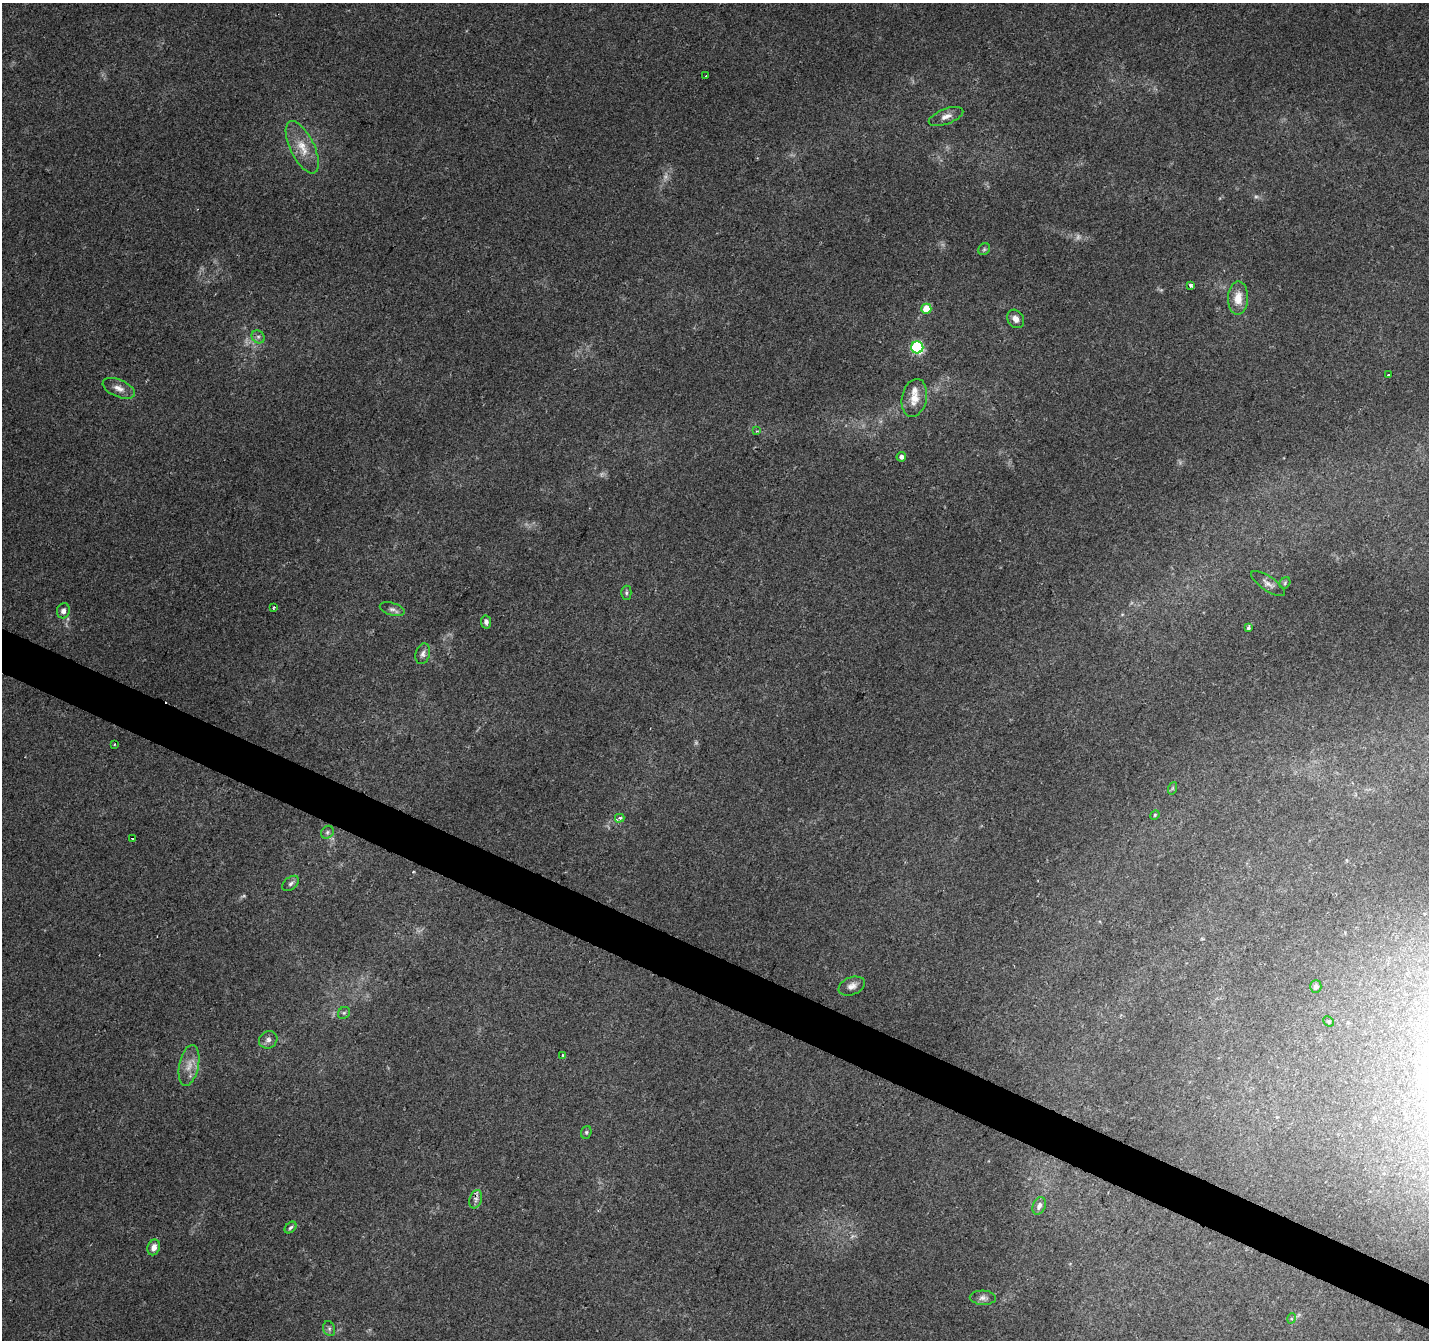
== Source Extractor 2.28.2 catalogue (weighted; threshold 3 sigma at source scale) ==
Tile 6 of 4 x 4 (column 2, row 2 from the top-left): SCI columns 1429-2855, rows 2881-4218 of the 5720 x 5825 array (HDU 1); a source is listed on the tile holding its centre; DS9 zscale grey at full resolution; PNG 1431 x 1342 px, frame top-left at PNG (2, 3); each listed source drawn as its Kron ellipse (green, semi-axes under 4 px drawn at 4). Shown black and unused: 3% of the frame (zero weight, under 2 of 3 exposures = <1% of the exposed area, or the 3 px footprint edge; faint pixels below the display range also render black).
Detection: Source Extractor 2.28.2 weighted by HDU 2 'WHT'; one run over the whole footprint, this tile lists its part. Background 0.0704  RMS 0.0063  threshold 0.0286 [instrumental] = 3 sigma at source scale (4.5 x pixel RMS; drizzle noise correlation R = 1.50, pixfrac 1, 0.0396/0.0396 arcsec/px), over >= 5 px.
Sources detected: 54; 7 too faint to see at this stretch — neither listed nor drawn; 1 inside a brighter listed object's ellipse — not listed separately; the other 46 listed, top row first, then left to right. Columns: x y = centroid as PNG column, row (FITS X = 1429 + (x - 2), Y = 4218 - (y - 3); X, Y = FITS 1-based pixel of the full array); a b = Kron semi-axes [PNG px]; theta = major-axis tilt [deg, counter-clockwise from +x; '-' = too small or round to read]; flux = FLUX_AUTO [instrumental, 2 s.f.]
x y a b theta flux
706 76 3 2 - 0.51
946 116 18 7 21 4.2
302 147 28 12 -64 13
984 249 6 5 - 1.1
1190 285 4 3 - 5.4
1238 298 16 10 89 9.4
926 309 5 5 - 14
1016 319 10 8 -52 3.8
258 337 7 6 - 1.8
917 347 6 6 - 76
1388 375 2 2 - 0.57
119 388 17 8 -23 4.9
914 398 19 12 78 9.2
757 431 4 3 - 0.61
901 457 5 4 - 2.5
1285 583 6 5 - 0.96
1268 584 20 7 -34 3.5
626 593 7 5 -89 1.2
273 607 3 3 - 0.77
392 609 13 6 -17 2.7
63 611 7 6 - 3
486 622 6 5 - 1.9
1248 627 4 3 - 1.7
423 654 10 7 74 2.6
114 744 3 2 - 0.55
1173 788 6 4 71 0.9
1155 815 5 4 - 0.75
620 818 5 3 - 4.8
327 832 7 5 48 1.5
133 839 3 3 - 6
291 883 9 6 40 2
852 986 14 8 21 4
1316 987 6 5 - 2
344 1013 6 5 - 1.2
1329 1021 6 4 -43 0.97
268 1040 9 8 - 2.7
563 1055 3 3 - 1.1
189 1065 21 9 78 8
586 1132 6 5 - 1.2
476 1199 9 6 73 2.3
1039 1206 9 6 68 2.5
290 1227 7 5 44 1.3
154 1247 8 6 67 4.2
983 1298 13 7 -2 2.8
1292 1318 5 3 - 0.97
329 1329 7 6 - 1.5